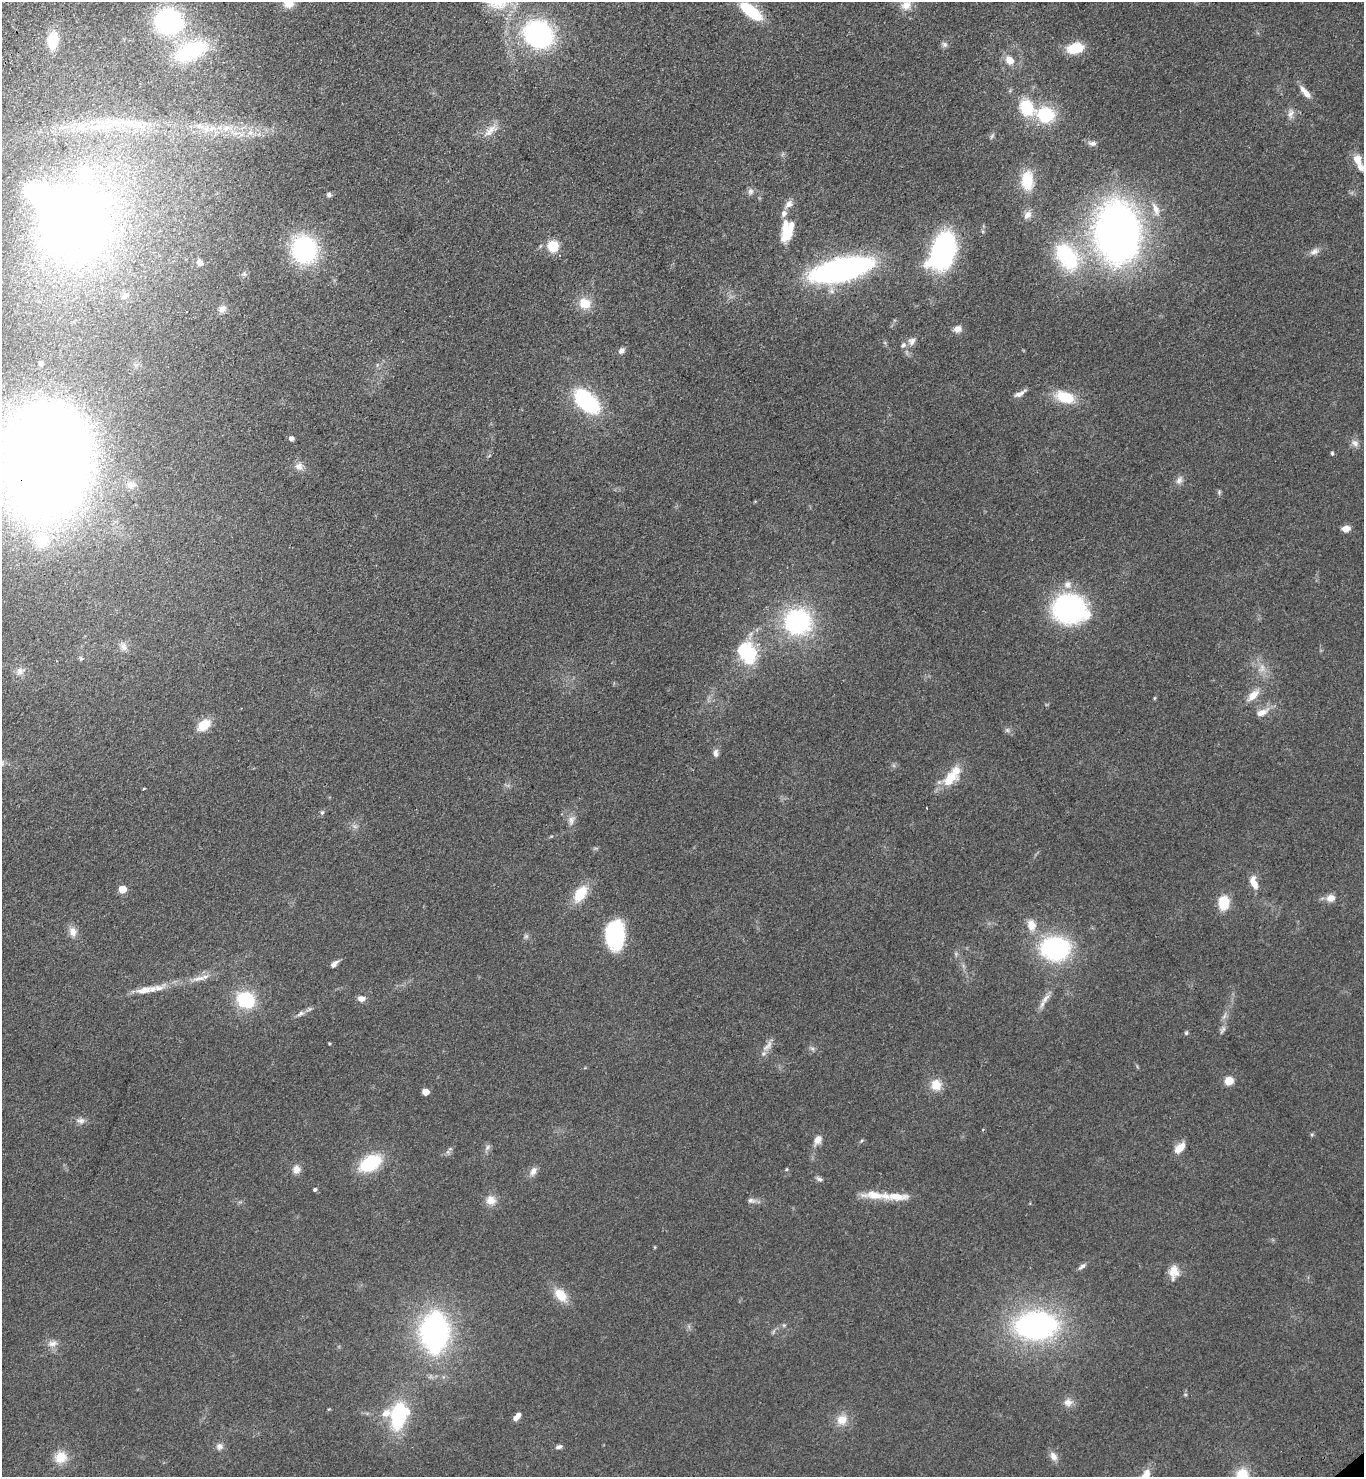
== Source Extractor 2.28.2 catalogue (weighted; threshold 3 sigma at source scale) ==
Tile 11 of 4 x 4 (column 3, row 3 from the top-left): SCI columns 3098-4459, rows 1569-3043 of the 6055 x 6086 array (HDU 1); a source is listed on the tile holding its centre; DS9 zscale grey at full resolution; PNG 1366 x 1479 px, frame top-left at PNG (2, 2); no overlay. Shown black and unused: <1% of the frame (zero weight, under 3 of 4 exposures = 6% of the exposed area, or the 3 px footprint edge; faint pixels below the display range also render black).
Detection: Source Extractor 2.28.2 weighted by HDU 2 'WHT'; one run over the whole footprint, this tile lists its part. Background 0.0995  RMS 0.0068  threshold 0.0306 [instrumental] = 3 sigma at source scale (4.5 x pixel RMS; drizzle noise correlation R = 1.50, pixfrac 1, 0.05/0.05 arcsec/px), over >= 5 px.
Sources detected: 152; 1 too faint to see at this stretch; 2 inside a brighter object's white glare — not listed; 12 inside a brighter listed object's ellipse — not listed separately; the other 137 listed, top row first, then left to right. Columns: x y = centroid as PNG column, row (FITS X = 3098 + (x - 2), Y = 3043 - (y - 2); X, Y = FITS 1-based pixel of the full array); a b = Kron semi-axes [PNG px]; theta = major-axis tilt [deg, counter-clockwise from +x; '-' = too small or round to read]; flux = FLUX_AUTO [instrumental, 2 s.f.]
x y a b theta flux
289 3 12 10 2 7.6
906 5 14 13 - 7.4
751 11 22 9 -37 38
169 21 21 19 -15 130
538 35 22 19 -30 150
53 41 18 11 85 17
945 44 8 6 -45 2
1076 48 16 10 14 22
191 51 38 20 23 67
1010 60 10 8 -53 8.3
1306 93 14 8 -50 5.1
1026 108 19 14 -59 29
1291 113 15 8 79 4
1045 115 19 16 -17 34
100 126 50 16 6 43
226 128 11 7 11 4.9
206 129 10 8 81 4.5
491 130 25 10 37 7.8
250 132 8 6 88 3.2
1092 143 10 6 -1 2.5
1357 160 14 10 -72 8
1027 180 21 13 90 21
750 191 10 8 78 2.4
329 195 6 6 - 1.8
789 204 13 9 48 4
1156 209 21 8 -72 7.5
1028 215 12 8 49 4.1
73 222 71 66 57 610
1117 232 43 31 -87 510
787 234 20 11 51 12
553 246 8 8 - 22
304 250 24 22 -67 89
943 251 29 17 69 150
1314 252 13 8 25 3.8
1067 257 37 23 -55 59
200 263 7 6 - 3
841 269 44 15 13 250
244 274 7 5 -44 1.5
125 296 9 6 42 2.2
585 303 15 14 - 12
222 309 11 9 37 3.9
186 312 2 2 - 0.72
958 329 11 8 9 4
912 341 10 9 - 3.5
621 351 8 7 - 2.6
41 364 6 4 -76 1.4
1020 393 17 5 30 3.6
1065 397 24 13 -18 21
587 401 27 15 -43 70
291 438 5 4 - 2.9
1355 443 11 8 -25 3.6
1332 453 5 4 - 0.98
46 461 73 55 83 1500
299 466 10 10 - 4.4
1179 480 11 8 59 3.5
130 485 10 9 - 3.9
1219 492 7 5 71 1.1
1346 529 7 6 - 6.8
41 540 26 22 90 29
1067 585 10 9 - 4.7
1069 609 25 20 -9 160
798 622 21 20 - 100
123 647 12 9 -58 4.1
749 655 24 14 79 32
1262 668 14 7 -90 5.3
20 671 11 10 - 4.3
1253 695 21 10 43 8.4
1154 698 5 3 - 0.69
1262 712 19 9 25 7.2
204 725 14 10 38 14
1007 730 6 6 - 1.6
716 753 11 6 86 2.8
951 777 28 12 52 21
144 788 5 3 - 0.55
926 808 3 2 - 0.86
322 812 7 5 73 1.4
571 820 14 9 74 4.5
1254 882 15 7 -72 8.6
122 889 5 5 - 17
580 894 21 12 56 18
1331 898 10 9 - 5.1
1224 903 12 9 89 22
1031 925 15 11 -73 8.2
73 932 13 10 -71 5.5
615 935 28 18 89 61
526 936 6 6 - 1.5
1055 948 25 20 -2 96
956 954 7 4 -72 1.1
334 964 10 5 44 3
199 978 23 6 11 6.5
144 990 23 9 15 9.1
1046 998 18 7 54 5.1
361 999 9 7 -10 4.1
245 1000 16 13 -28 44
300 1013 11 6 31 2.9
1222 1030 15 4 62 2.4
1186 1033 6 5 - 1.1
329 1044 3 2 - 0.72
768 1046 19 7 50 5.2
812 1049 7 5 -30 1.5
1229 1081 8 8 - 8.7
936 1085 14 14 - 9.6
425 1092 5 5 - 12
81 1121 11 8 3 3.3
1312 1135 5 5 - 0.98
818 1140 11 7 62 5.5
861 1141 6 3 70 0.81
487 1147 10 5 50 2.1
1180 1148 15 8 44 7.3
370 1163 24 14 31 36
296 1169 10 9 - 4.9
786 1169 5 3 - 0.69
533 1171 12 8 67 4.1
819 1179 10 5 -14 1.9
315 1190 4 4 - 1.4
874 1195 34 10 -4 14
491 1200 13 12 - 6.9
751 1201 11 7 -5 2.8
655 1247 5 3 - 0.61
1082 1266 12 5 42 2.3
1174 1272 17 12 85 8.1
561 1295 16 10 -47 14
784 1325 6 4 43 1.1
1036 1326 31 19 4 210
435 1332 28 18 88 230
52 1343 15 8 11 4.5
1185 1394 5 3 - 0.7
1068 1402 12 11 - 4.8
329 1409 5 4 - 0.62
399 1415 29 17 74 58
517 1416 10 5 47 4.6
842 1420 16 14 21 9.1
219 1446 9 9 - 3.1
559 1447 8 5 19 2.1
1053 1456 13 8 -55 4.3
61 1457 16 15 - 12
1242 1475 16 12 73 19
Overlapping masked pixels (flux is a lower limit): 1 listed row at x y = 46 461
Isophote crosses this tile's border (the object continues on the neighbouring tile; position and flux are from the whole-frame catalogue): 3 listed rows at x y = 289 3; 46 461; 1242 1475